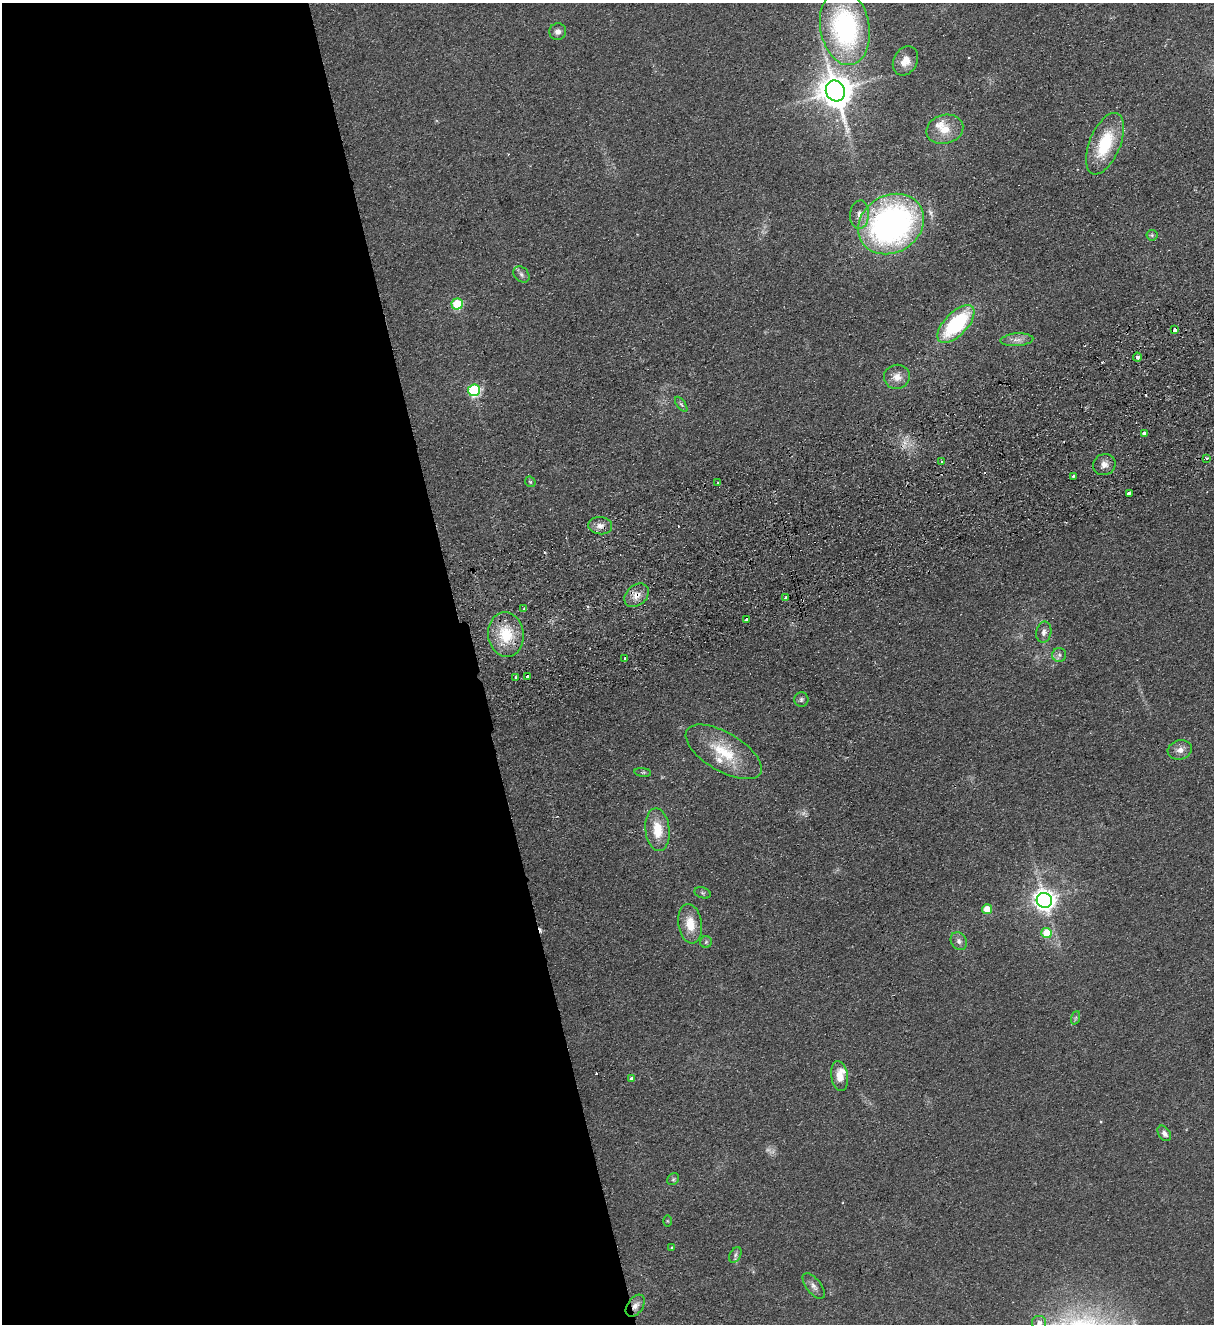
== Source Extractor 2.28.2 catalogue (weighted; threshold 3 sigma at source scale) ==
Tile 9 of 4 x 4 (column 1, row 3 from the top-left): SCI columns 294-1505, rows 1379-2700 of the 5314 x 5400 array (HDU 1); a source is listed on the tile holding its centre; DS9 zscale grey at full resolution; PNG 1216 x 1326 px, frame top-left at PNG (2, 3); each listed source drawn as its Kron ellipse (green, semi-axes under 4 px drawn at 4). Shown black and unused: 39% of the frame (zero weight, under 2 of 3 exposures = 3% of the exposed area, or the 3 px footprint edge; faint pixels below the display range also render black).
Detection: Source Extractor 2.28.2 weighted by HDU 2 'WHT'; one run over the whole footprint, this tile lists its part. Background 0.0777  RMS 0.01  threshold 0.0467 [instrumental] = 3 sigma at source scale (4.5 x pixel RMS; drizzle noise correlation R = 1.50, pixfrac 1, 0.05/0.05 arcsec/px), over >= 5 px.
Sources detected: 72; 3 too faint to see at this stretch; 6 cosmic-ray / hot-pixel residue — neither listed nor drawn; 3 inside a brighter listed object's ellipse — not listed separately; the other 60 listed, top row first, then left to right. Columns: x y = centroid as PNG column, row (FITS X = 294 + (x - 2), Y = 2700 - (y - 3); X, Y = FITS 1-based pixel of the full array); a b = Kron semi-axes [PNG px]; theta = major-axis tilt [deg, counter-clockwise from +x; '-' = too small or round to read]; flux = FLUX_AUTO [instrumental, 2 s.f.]
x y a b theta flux
845 27 38 24 -80 180
558 32 8 8 - 4.7
905 61 15 11 62 13
835 91 10 9 - 2300
945 129 19 14 15 17
1105 144 32 15 67 54
859 215 14 9 85 8.7
891 224 34 28 31 340
1152 235 5 5 - 1.8
521 274 9 7 -47 3.2
457 304 5 5 - 62
956 324 24 11 46 100
1175 330 4 3 - 7.5
1017 340 16 6 4 6.1
1137 357 4 4 - 2.8
897 377 13 12 - 10
474 390 6 6 - 130
681 404 9 4 -54 1.9
1144 433 4 3 - 4.8
1206 458 3 3 - 3.2
942 462 3 3 - 4.1
1104 465 11 10 - 6.7
1073 476 3 2 - 1.3
530 482 6 4 -44 1.3
718 483 3 3 - 1.7
1129 493 4 3 - 5.4
600 526 12 8 -6 6.6
637 595 13 10 43 9.9
786 598 3 3 - 2.7
524 609 3 3 - 1.7
746 620 3 3 - 4.1
1044 632 10 7 80 4.7
506 634 22 18 -83 36
1059 655 7 7 - 3.3
625 658 3 3 - 1.6
527 676 3 3 - 4.6
516 678 3 2 - 1.6
801 699 7 7 - 2.7
1180 750 12 9 14 6.6
724 752 43 19 -30 45
643 772 8 4 -7 1.9
657 830 21 12 -84 25
703 893 8 5 -19 2
1044 900 7 7 - 790
987 909 5 5 - 21
690 924 20 12 -82 19
1047 933 5 5 - 31
959 941 9 7 -59 4.3
706 942 6 6 - 1.8
1075 1018 7 4 71 1.8
840 1076 15 8 -81 12
631 1079 3 3 - 5.5
1164 1133 8 6 -54 4.2
673 1179 6 5 - 1.8
667 1221 6 4 -89 0.97
672 1248 4 3 - 1.5
735 1255 8 5 62 2.7
814 1286 15 7 -52 5.3
635 1306 12 7 55 7.2
1039 1323 7 7 - 5.3
Overlapping masked pixels (flux is a lower limit): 3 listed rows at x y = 1175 330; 637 595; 635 1306
Isophote crosses this tile's border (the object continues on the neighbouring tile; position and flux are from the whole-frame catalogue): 1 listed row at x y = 1039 1323